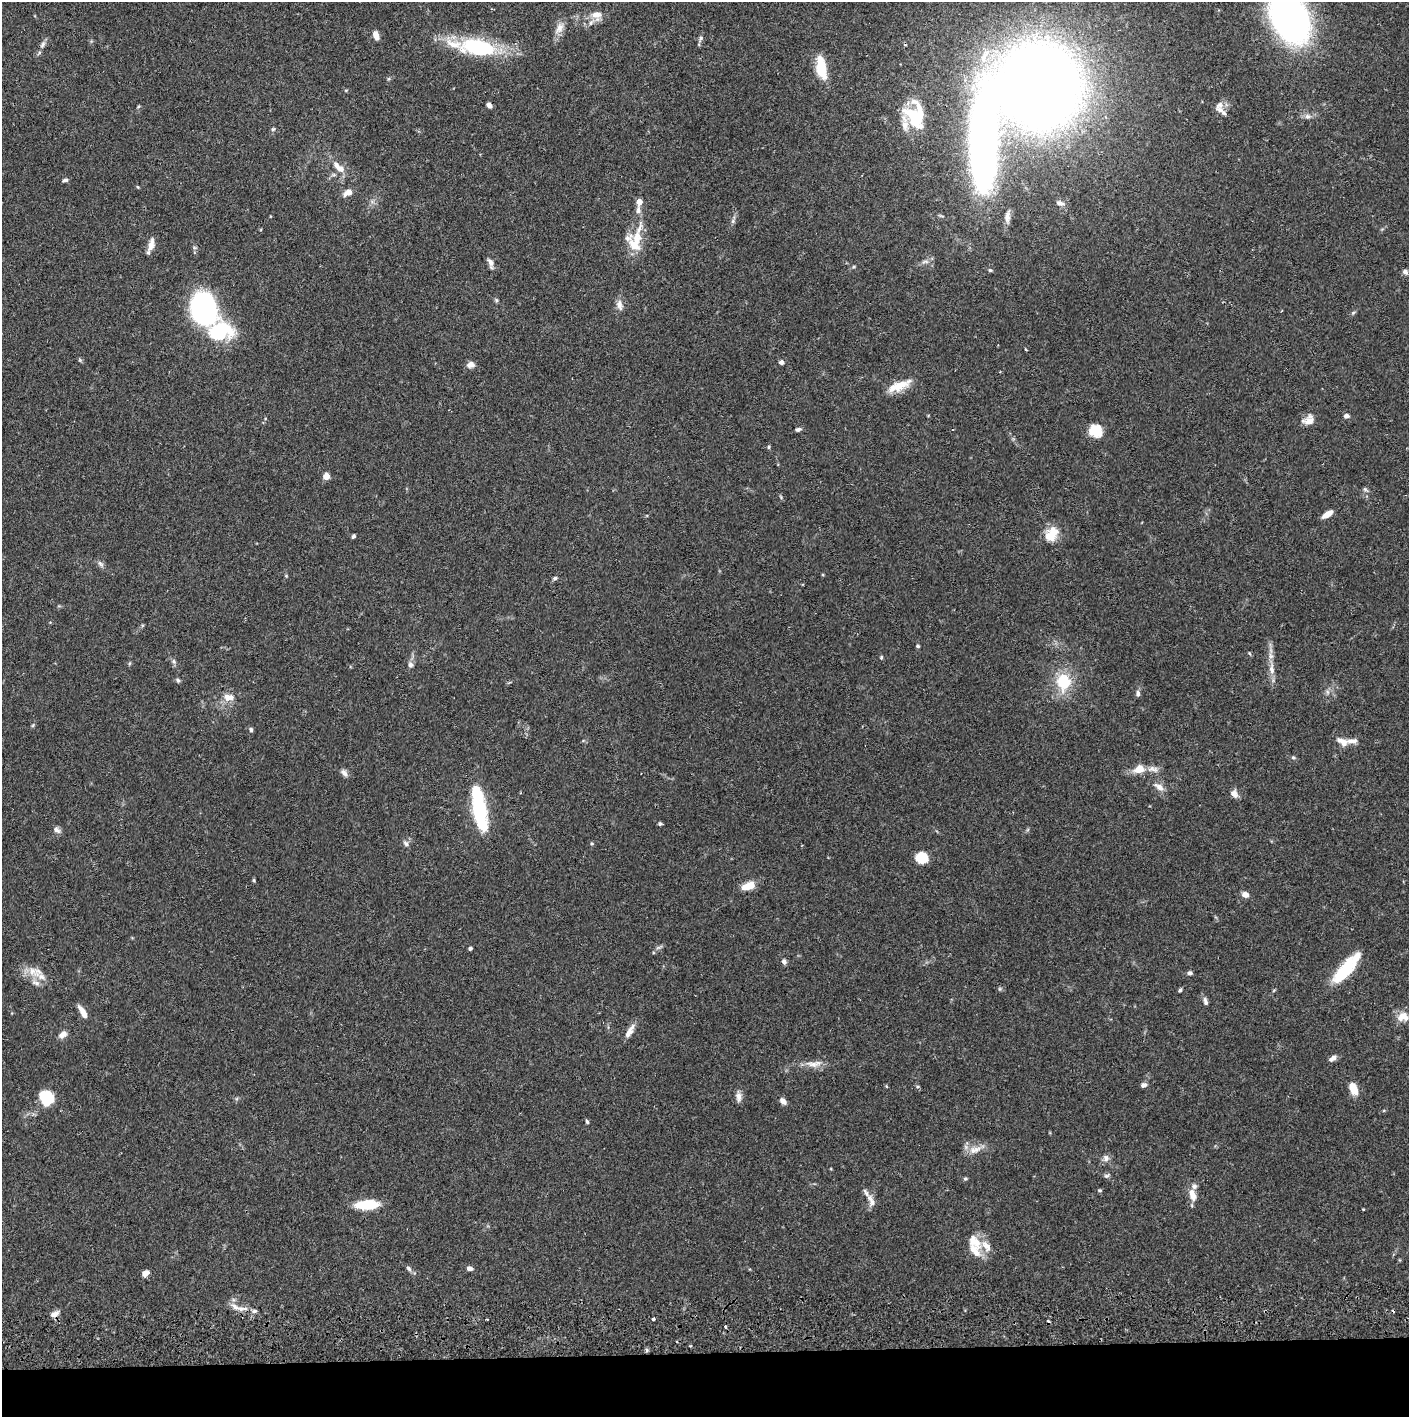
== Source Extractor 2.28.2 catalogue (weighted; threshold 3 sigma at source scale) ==
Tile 8 of 3 x 3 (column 2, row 3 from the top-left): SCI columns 1410-2816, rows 56-1470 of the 4229 x 4358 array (HDU 1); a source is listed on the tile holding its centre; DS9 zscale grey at full resolution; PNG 1411 x 1419 px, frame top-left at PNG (2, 2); no overlay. Shown black and unused: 4% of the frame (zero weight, under 2 of 3 exposures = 3% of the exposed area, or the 3 px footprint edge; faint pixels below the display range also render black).
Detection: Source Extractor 2.28.2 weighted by HDU 2 'WHT'; one run over the whole footprint, this tile lists its part. Background 0.0678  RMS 0.0049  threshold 0.0219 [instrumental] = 3 sigma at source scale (4.5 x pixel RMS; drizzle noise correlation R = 1.50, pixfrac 1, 0.05/0.05 arcsec/px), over >= 5 px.
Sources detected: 139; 2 inside a brighter object's white glare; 2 cosmic-ray / hot-pixel residue — not listed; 17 inside a brighter listed object's ellipse — not listed separately; the other 118 listed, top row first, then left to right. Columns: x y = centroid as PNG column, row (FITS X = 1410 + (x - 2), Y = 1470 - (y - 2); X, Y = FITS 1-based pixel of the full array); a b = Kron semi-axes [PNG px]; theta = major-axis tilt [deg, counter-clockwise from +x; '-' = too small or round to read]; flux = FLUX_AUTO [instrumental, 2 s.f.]
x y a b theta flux
596 15 15 13 -28 5.1
1290 18 32 21 -64 260
559 28 17 9 59 4.2
376 35 9 5 -69 3.9
701 38 7 5 74 1.1
43 44 11 6 64 1.7
478 47 32 15 -9 50
821 68 26 10 -80 14
1039 85 48 47 - 990
346 90 5 3 - 0.44
489 105 6 4 -55 2.1
1219 105 11 9 35 2.7
1307 116 8 7 - 1.8
914 117 33 15 -60 20
273 129 5 5 - 0.74
340 169 12 9 -11 3.6
65 180 8 4 11 1.1
348 193 13 8 27 3.1
639 202 5 5 - 4
1060 203 10 6 -15 1.9
1007 217 18 7 84 2.8
733 221 6 6 - 1
639 229 30 8 79 7
151 245 17 7 77 3.9
634 245 33 12 -57 9.3
925 261 12 4 4 1.6
490 263 14 6 -72 2.4
854 267 5 4 - 0.59
990 270 6 4 -14 0.73
1405 272 6 6 - 1.5
496 300 6 5 - 0.74
619 305 15 8 -78 2.9
203 308 31 23 -73 91
1353 313 6 4 43 0.7
1026 349 4 2 - 0.48
80 360 6 4 -72 0.6
781 362 5 5 - 1.7
471 365 9 7 6 2.5
899 385 28 11 22 9.6
1346 416 7 5 3 1.5
1308 420 15 11 28 4.3
798 429 7 5 12 1.1
1095 431 17 15 -28 8.1
769 447 5 3 - 0.58
326 476 5 4 - 9.6
1365 489 6 5 - 0.91
1327 514 10 5 34 5
1051 534 20 15 58 9.1
353 536 5 4 - 0.93
100 564 11 5 -53 1.5
555 578 6 5 - 0.95
918 646 4 4 - 0.64
881 657 5 4 - 0.58
174 661 8 5 -71 1.1
410 665 8 7 - 1.5
1272 669 16 7 -87 3.7
178 680 6 5 - 0.81
1063 682 24 19 -86 17
1138 693 8 5 -85 1.3
229 697 15 9 -2 5.1
251 730 6 5 - 0.99
1352 741 18 7 1 3.2
1293 757 5 4 - 0.71
1139 769 14 10 18 5.8
1153 769 17 8 -7 3
344 773 11 7 -50 1.9
1159 787 14 7 -34 3.2
1234 794 11 8 -54 2.6
480 814 33 12 -78 41
660 824 4 4 - 0.94
57 830 11 7 -32 1.8
406 843 9 7 -43 1.5
592 843 5 4 - 0.58
922 858 10 8 -15 14
254 880 6 4 -89 0.56
748 886 16 8 17 7
1245 895 8 6 -27 2.8
658 947 7 4 2 0.95
470 949 3 3 - 1.2
784 961 7 6 - 1.4
1345 970 36 13 49 21
32 971 15 12 -72 5.8
1190 973 6 5 - 1.2
1180 990 5 4 - 0.76
1205 1001 11 5 -75 1.7
83 1012 15 6 -61 4.6
1403 1017 15 11 13 5.8
630 1031 21 6 59 3.6
63 1035 11 7 35 2.7
1332 1058 10 5 34 2.3
814 1064 25 8 4 5.1
1143 1085 7 5 17 1.9
886 1086 5 3 - 0.42
917 1086 5 3 - 0.63
1353 1089 13 7 -67 7.5
738 1096 14 7 -88 2.6
46 1098 16 14 -67 16
783 1101 8 6 -45 2.6
587 1122 6 4 -72 0.7
976 1149 16 9 8 4.8
1106 1158 10 8 73 2.1
1106 1176 6 6 - 1
965 1178 5 5 - 0.75
1100 1190 6 4 -19 0.6
866 1192 19 5 -60 2.4
1192 1195 15 8 -75 5.7
872 1202 12 9 78 2.8
367 1205 20 8 3 19
1363 1209 3 2 - 0.39
974 1241 24 14 -51 9
409 1268 8 6 -50 1.3
469 1268 7 6 - 1.7
145 1273 7 5 37 3.6
235 1307 17 7 -31 3.9
54 1314 11 6 29 2.7
654 1319 4 3 - 2.5
725 1326 3 3 - 0.93
647 1350 6 4 -88 0.73
Overlapping masked pixels (flux is a lower limit): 1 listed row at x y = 235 1307
Isophote crosses this tile's border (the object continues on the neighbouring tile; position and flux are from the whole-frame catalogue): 2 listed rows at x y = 1290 18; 478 47